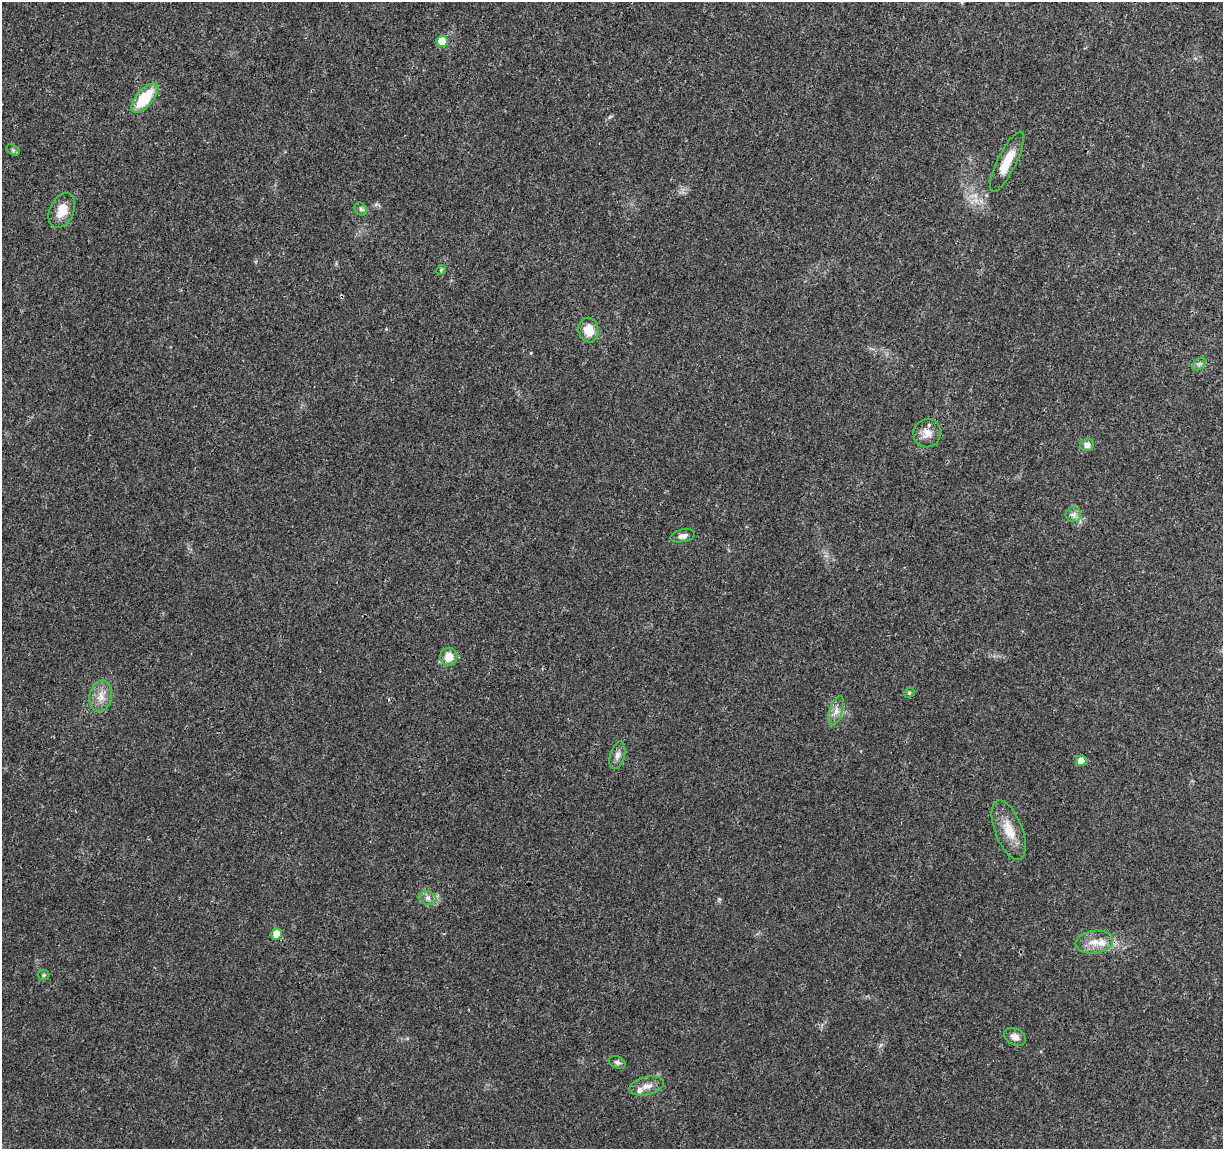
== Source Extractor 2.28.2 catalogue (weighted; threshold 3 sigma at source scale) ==
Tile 10 of 4 x 4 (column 2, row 3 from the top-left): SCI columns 1226-2446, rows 1374-2520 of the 4896 x 5099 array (HDU 1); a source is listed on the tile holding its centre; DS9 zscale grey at full resolution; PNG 1225 x 1151 px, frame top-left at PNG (2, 2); each listed source drawn as its Kron ellipse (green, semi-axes under 4 px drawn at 4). Shown black and unused: <1% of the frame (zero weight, under 3 of 4 exposures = <1% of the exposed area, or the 3 px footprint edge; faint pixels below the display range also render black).
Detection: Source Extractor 2.28.2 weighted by HDU 2 'WHT'; one run over the whole footprint, this tile lists its part. Background 0.0204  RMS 0.0029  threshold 0.0131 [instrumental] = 3 sigma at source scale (4.5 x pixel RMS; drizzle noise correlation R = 1.50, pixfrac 1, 0.0396/0.0396 arcsec/px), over >= 5 px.
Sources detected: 29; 2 inside a brighter listed object's ellipse — not listed separately; the other 27 listed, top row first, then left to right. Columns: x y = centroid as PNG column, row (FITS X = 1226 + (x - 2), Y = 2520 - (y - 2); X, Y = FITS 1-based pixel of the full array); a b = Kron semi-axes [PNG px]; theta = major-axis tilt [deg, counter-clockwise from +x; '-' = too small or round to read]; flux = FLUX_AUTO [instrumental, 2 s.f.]
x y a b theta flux
442 41 5 5 - 7.2
145 98 18 8 49 12
13 150 7 4 -35 0.54
1007 162 33 9 64 6.1
361 209 7 5 -45 0.63
62 211 18 12 65 4.6
441 270 5 4 - 0.35
589 330 12 10 -80 4.8
1199 364 8 4 45 0.68
927 433 14 13 - 3
1087 445 7 6 - 1.6
1073 514 8 7 - 1.2
683 536 12 6 12 1.4
449 657 9 8 - 3.7
909 693 6 4 47 0.4
101 696 16 11 79 3.3
836 711 15 6 72 2
617 755 14 7 74 1.5
1081 761 5 5 - 2.6
1009 830 31 13 -69 6.1
428 898 9 6 -15 1.2
277 934 5 5 - 4.8
1094 942 19 11 7 3.9
44 975 6 5 - 0.43
1015 1037 11 8 -26 2
617 1062 9 6 -23 0.88
647 1086 18 9 14 2.4